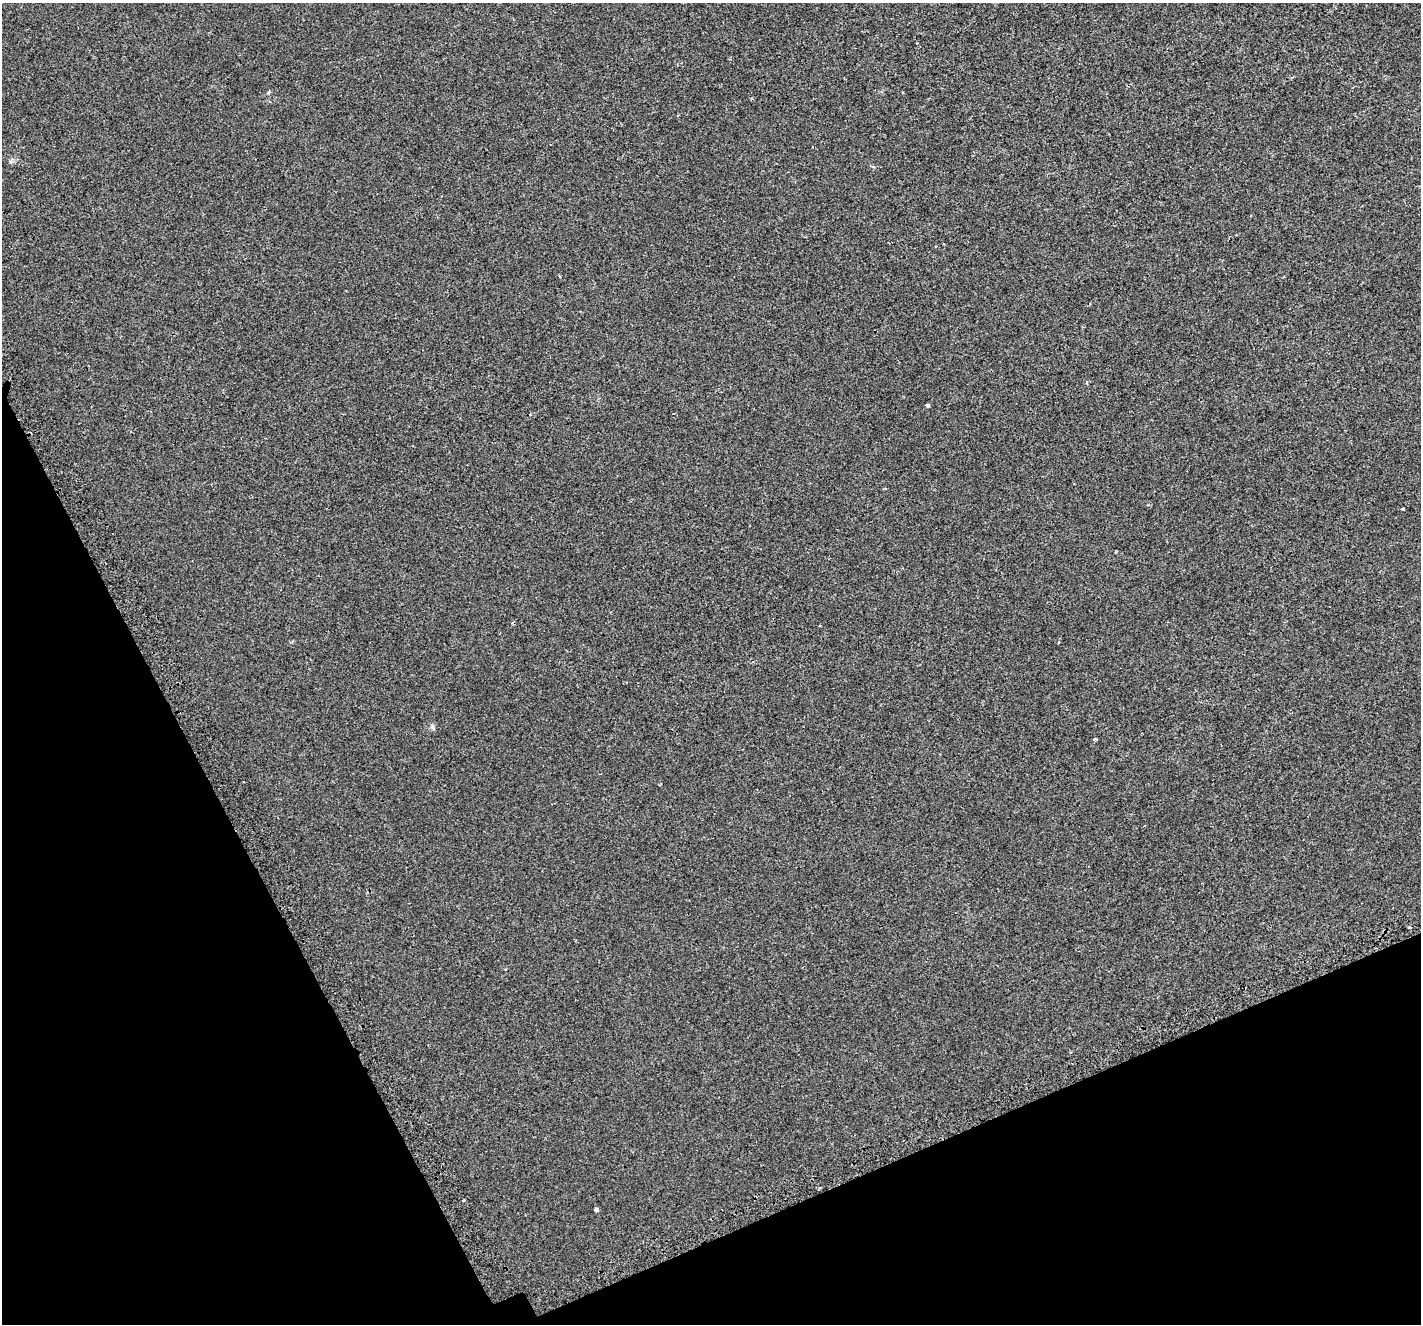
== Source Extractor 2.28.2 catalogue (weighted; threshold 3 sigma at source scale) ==
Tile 14 of 4 x 4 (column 2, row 4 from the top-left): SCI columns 1467-2885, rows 205-1526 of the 5784 x 5641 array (HDU 1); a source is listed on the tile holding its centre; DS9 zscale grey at full resolution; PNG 1423 x 1326 px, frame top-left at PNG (2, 3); no overlay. Shown black and unused: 22% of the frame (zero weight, under 2 of 3 exposures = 3% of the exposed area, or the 3 px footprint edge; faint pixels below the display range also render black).
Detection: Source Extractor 2.28.2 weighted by HDU 2 'WHT'; one run over the whole footprint, this tile lists its part. Background 0.00127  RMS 0.0056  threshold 0.0251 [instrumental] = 3 sigma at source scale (4.5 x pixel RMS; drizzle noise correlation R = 1.50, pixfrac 1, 0.0396/0.0396 arcsec/px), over >= 5 px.
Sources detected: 11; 1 cosmic-ray / hot-pixel residue — not listed; the other 10 listed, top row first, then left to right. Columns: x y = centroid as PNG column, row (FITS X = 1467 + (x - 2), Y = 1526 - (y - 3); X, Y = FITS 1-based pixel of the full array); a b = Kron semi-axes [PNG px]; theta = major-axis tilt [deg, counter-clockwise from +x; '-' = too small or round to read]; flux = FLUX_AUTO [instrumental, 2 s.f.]
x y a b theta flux
916 43 3 2 - 0.41
559 276 3 3 - 1.1
1086 383 5 3 - 0.56
927 405 3 3 - 1.1
885 488 4 3 - 0.42
1403 509 3 3 - 0.84
820 625 3 2 - 0.6
1095 739 3 3 - 1.7
464 1200 3 3 - 0.78
596 1210 3 3 - 22
Unlisted compact peaks at least as high as the median listed source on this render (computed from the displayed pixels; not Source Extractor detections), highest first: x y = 432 727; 10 162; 268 93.